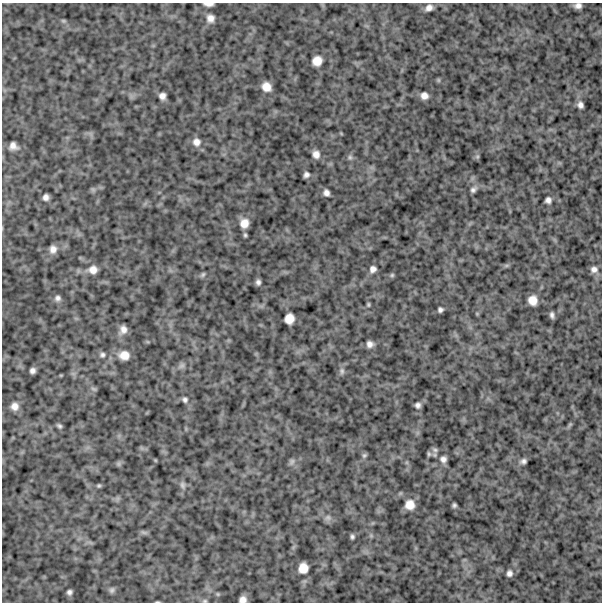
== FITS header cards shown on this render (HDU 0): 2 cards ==
NAXIS1  =                  600
NAXIS2  =                  600

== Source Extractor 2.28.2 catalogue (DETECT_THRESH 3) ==
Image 600 x 600 px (HDU 0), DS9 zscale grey, 1 PNG px = 1 image px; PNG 604 x 604 px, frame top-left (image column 1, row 600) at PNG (2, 3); no overlay
Background 973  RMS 240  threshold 711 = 3 sigma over >= 5 px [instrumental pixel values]
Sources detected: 75; all 75 listed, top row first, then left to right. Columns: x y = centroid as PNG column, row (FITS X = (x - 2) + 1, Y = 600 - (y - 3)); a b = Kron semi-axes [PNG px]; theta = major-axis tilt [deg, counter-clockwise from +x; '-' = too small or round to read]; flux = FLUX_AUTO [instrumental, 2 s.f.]
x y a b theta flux
208 4 9 3 -2 69000
578 6 7 5 8 70000
429 8 8 6 25 86000
210 18 10 10 - 100000
63 21 7 5 -20 25000
317 61 9 9 - 170000
438 80 6 4 -90 18000
266 87 9 7 -42 160000
162 96 6 6 - 82000
424 96 7 6 - 92000
580 105 7 5 -59 68000
196 142 10 10 - 110000
13 146 8 7 - 98000
316 154 8 7 - 98000
350 157 7 6 - 37000
477 157 6 5 - 25000
306 175 5 5 - 53000
93 189 7 4 -1 31000
473 190 9 6 43 52000
326 193 6 5 - 68000
46 197 6 5 - 69000
548 200 6 5 - 62000
244 223 9 8 - 150000
245 235 6 4 -89 26000
53 249 10 8 81 100000
506 266 7 4 19 28000
373 269 8 8 - 73000
594 269 8 8 - 77000
93 270 11 10 - 120000
203 275 7 5 50 30000
392 275 5 5 - 24000
258 282 6 4 -77 48000
58 298 8 7 - 57000
533 300 8 8 - 160000
368 305 6 4 -90 23000
440 310 5 5 - 43000
477 314 5 3 - 14000
552 315 6 4 -77 44000
289 319 9 8 - 170000
123 330 9 8 - 100000
370 344 7 7 - 81000
102 355 7 7 - 42000
124 355 12 10 -3 170000
182 366 9 7 44 51000
32 371 5 5 - 58000
342 371 9 7 -82 51000
61 375 5 3 - 13000
94 389 8 4 -26 26000
185 400 7 6 - 44000
418 405 6 6 - 54000
15 406 8 8 - 110000
570 425 7 4 45 25000
59 426 6 4 -38 33000
435 450 8 6 -20 40000
429 454 7 5 -76 27000
364 455 7 6 - 33000
443 459 9 9 - 72000
292 461 9 6 59 42000
523 461 6 5 - 50000
119 464 7 4 -90 27000
183 485 10 7 -72 57000
99 486 5 4 - 24000
410 505 10 10 - 170000
454 505 4 4 - 32000
328 517 8 8 - 59000
144 532 11 4 -11 34000
352 537 5 4 - 33000
303 568 9 8 - 180000
509 573 7 6 - 62000
112 590 8 6 74 42000
69 592 5 5 - 47000
218 594 5 5 - 20000
243 599 6 6 - 83000
205 601 7 5 1 27000
157 602 5 2 - 15000
At the frame edge (FLAGS 8, measured only in part): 5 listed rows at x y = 208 4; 578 6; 243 599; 205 601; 157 602